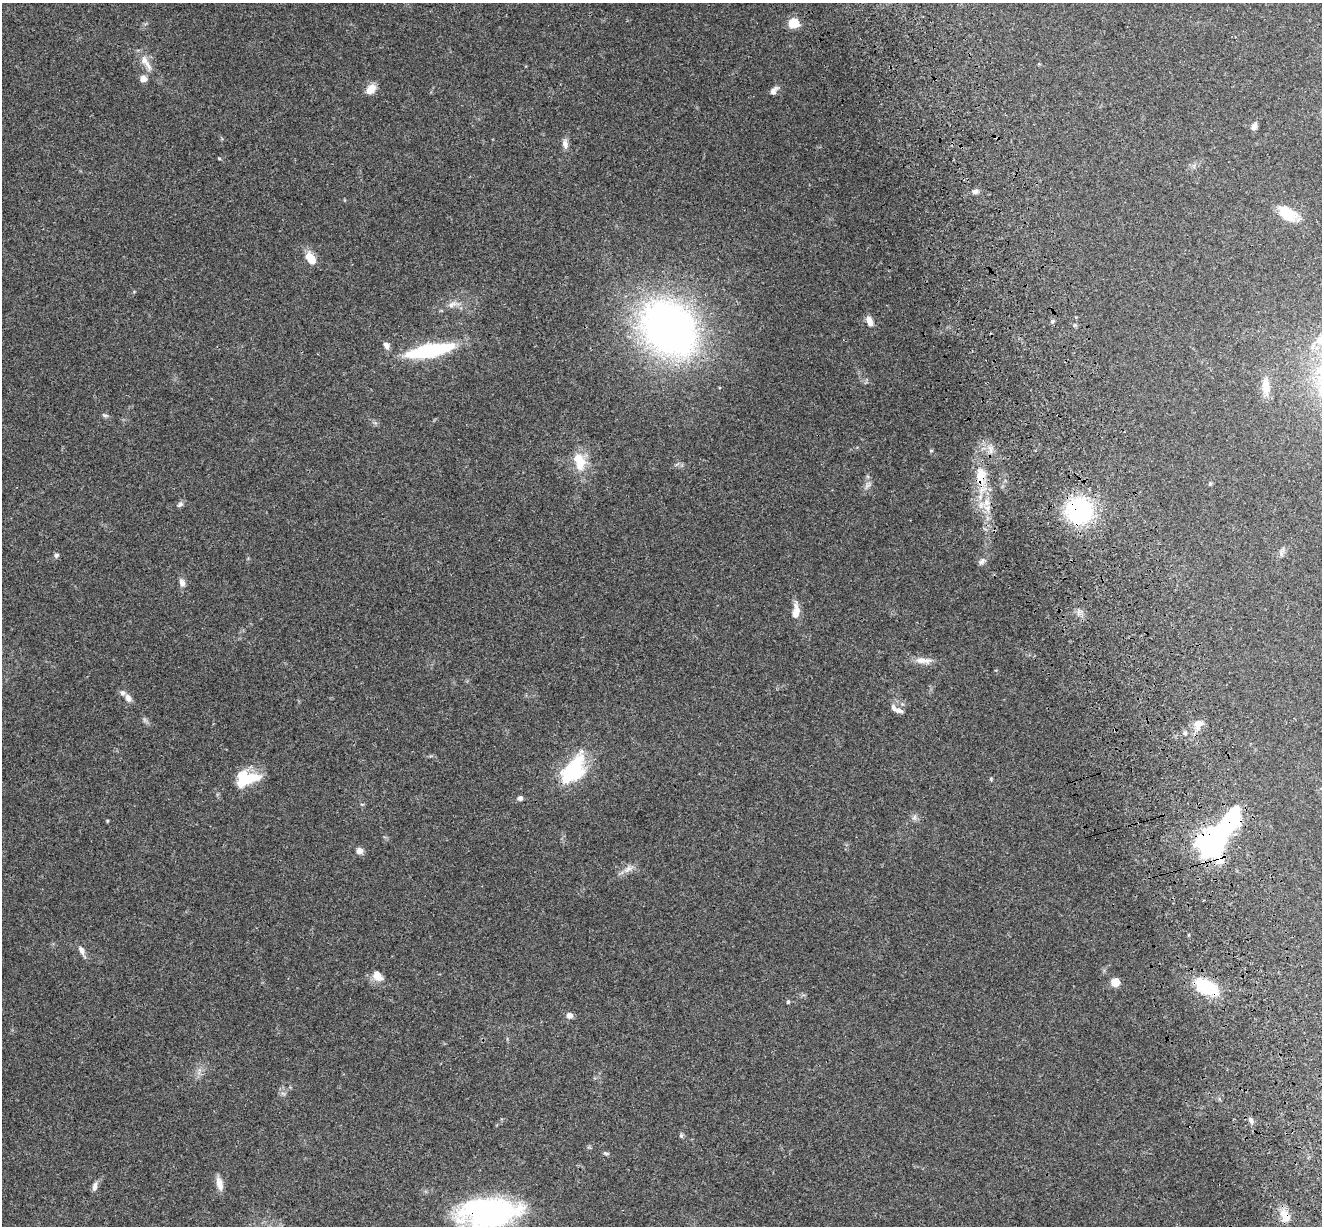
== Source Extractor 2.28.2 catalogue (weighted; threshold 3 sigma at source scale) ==
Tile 6 of 4 x 4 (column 2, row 2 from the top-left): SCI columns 1443-2762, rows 2705-3928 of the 5522 x 5357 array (HDU 1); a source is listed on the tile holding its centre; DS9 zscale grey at full resolution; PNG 1324 x 1228 px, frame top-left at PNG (2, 3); no overlay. Shown black and unused: <1% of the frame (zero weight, under 3 of 4 exposures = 9% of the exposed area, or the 3 px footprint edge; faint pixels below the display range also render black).
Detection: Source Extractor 2.28.2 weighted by HDU 2 'WHT'; one run over the whole footprint, this tile lists its part. Background 0.176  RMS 0.007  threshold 0.0315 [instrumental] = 3 sigma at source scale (4.5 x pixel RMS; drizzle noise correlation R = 1.50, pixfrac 1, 0.0396/0.0396 arcsec/px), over >= 5 px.
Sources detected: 67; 4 inside a brighter object's white glare — not listed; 4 inside a brighter listed object's ellipse — not listed separately; the other 59 listed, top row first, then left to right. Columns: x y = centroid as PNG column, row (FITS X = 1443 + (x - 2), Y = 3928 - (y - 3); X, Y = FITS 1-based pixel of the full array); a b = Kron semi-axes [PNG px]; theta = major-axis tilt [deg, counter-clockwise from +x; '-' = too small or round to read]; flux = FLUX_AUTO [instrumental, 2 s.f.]
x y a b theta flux
794 23 6 6 - 39
144 60 13 8 -85 5.1
143 79 8 7 - 3.6
371 89 14 10 49 6.4
774 91 12 6 52 3.3
1254 126 10 7 68 2.8
565 144 13 7 -79 3.7
219 158 5 3 - 0.64
975 191 7 6 - 2.2
1288 213 25 15 -33 16
311 259 14 8 -56 12
452 304 14 7 23 4.4
869 321 13 7 -67 5.1
1052 321 5 5 - 1.5
669 328 45 34 -47 420
386 345 9 6 -52 3.1
429 350 40 11 11 76
1266 387 24 9 -86 9.1
105 415 9 4 -10 1.3
990 449 14 6 -78 4.5
931 450 5 3 - 0.66
579 462 24 15 -85 16
980 476 24 14 86 17
1210 484 6 4 20 0.86
868 485 13 3 44 1.9
986 502 11 8 -81 6.2
180 504 10 5 34 1.8
1079 511 20 19 - 88
56 555 7 6 - 1.4
982 561 11 6 47 2.5
182 583 11 7 -71 3.7
796 611 19 9 84 7.9
924 661 25 8 -2 6.4
128 698 10 7 -55 3.7
899 710 11 6 -12 2.8
1198 724 14 11 61 7.1
1185 733 7 5 -69 1.4
575 769 37 20 76 42
248 780 34 12 23 21
520 798 6 6 - 1.9
914 817 8 5 60 1.8
107 821 5 3 - 0.64
1215 839 32 25 53 140
359 851 7 7 - 3.6
628 869 14 8 35 4.5
1188 935 4 3 - 0.67
82 950 13 7 -59 3.5
377 976 14 10 -47 7.5
1115 982 8 8 - 8
1206 987 24 14 -29 34
788 1002 5 4 - 1
570 1016 7 6 - 3.6
1251 1120 11 5 -63 2.5
681 1136 7 5 -68 1.2
606 1153 8 4 -22 1.2
219 1184 18 8 -77 5.6
95 1186 12 6 77 2.9
489 1213 49 24 5 190
1283 1214 14 11 -41 7.7
Overlapping masked pixels (flux is a lower limit): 6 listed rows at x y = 980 476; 1079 511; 1215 839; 1206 987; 489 1213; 1283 1214
Isophote crosses this tile's border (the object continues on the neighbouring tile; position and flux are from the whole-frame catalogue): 1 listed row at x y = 489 1213